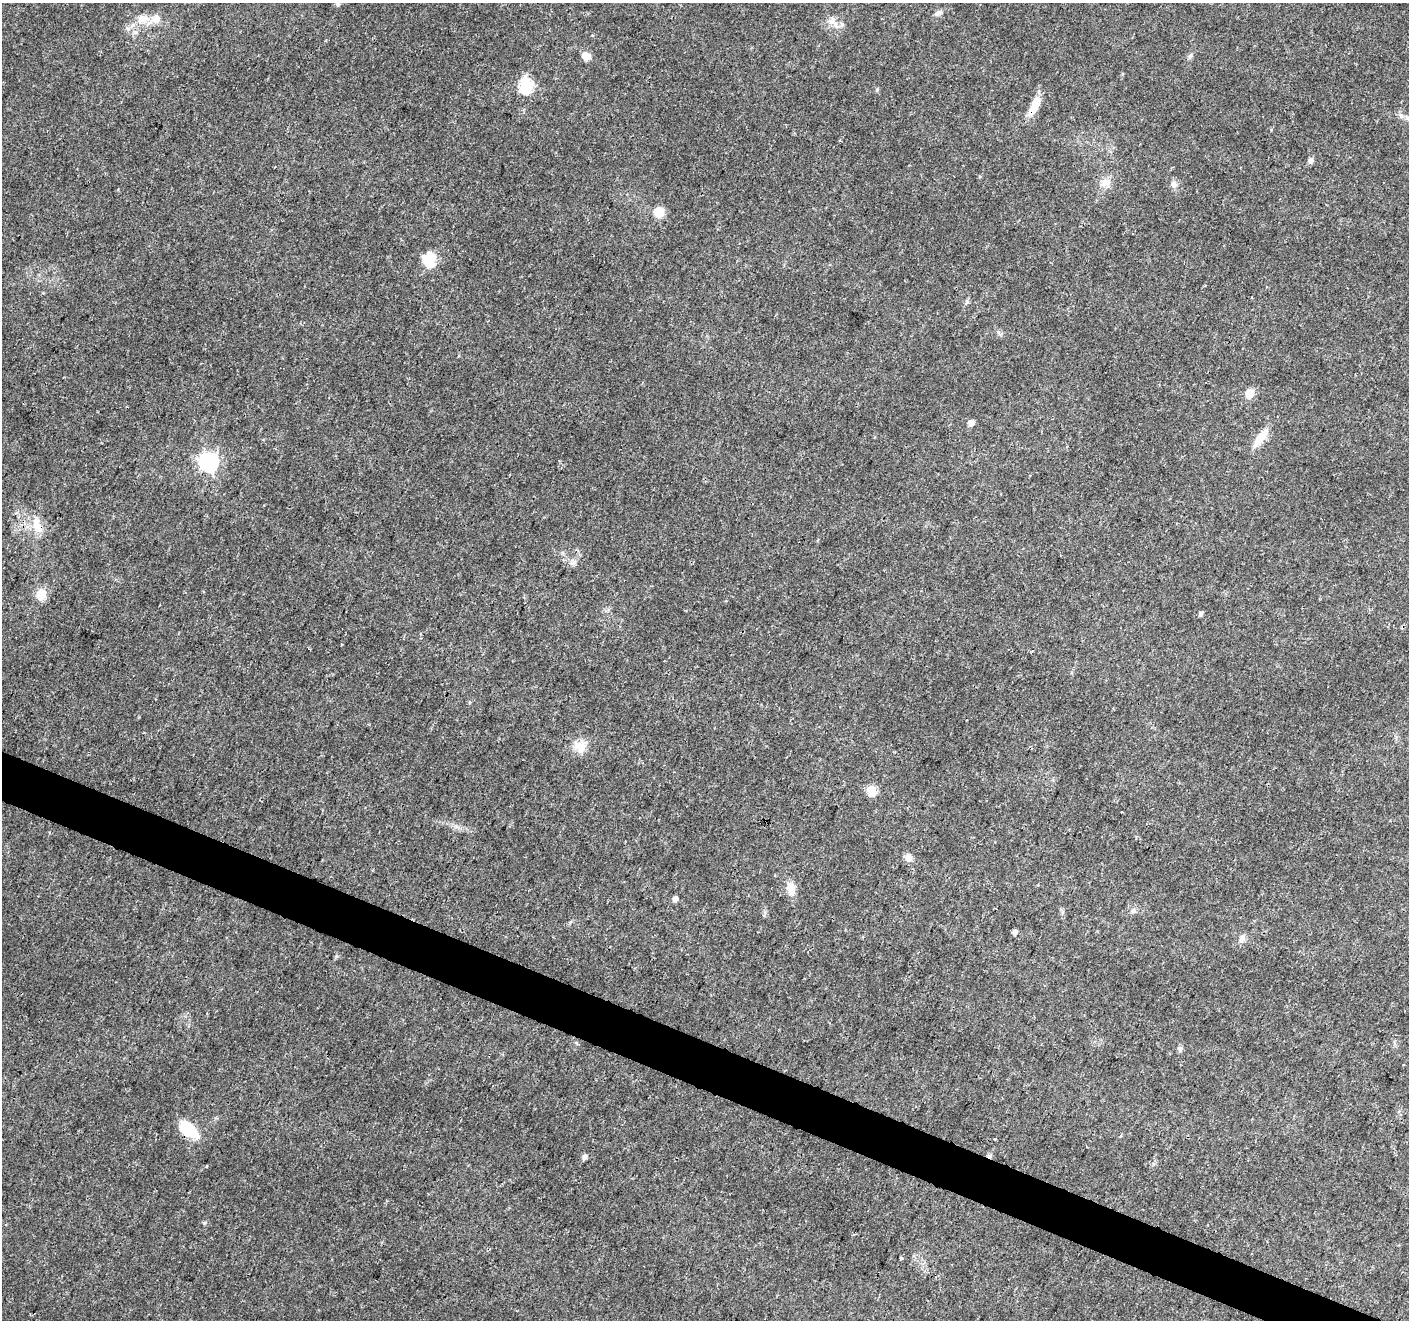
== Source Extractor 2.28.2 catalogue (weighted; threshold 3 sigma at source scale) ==
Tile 6 of 4 x 4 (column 2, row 2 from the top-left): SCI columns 1416-2822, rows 2912-4229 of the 5637 x 5756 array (HDU 1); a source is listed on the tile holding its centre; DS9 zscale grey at full resolution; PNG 1411 x 1322 px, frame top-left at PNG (2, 3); no overlay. Shown black and unused: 3% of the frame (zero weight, under 3 of 4 exposures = <1% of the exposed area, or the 3 px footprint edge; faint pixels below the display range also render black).
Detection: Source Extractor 2.28.2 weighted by HDU 2 'WHT'; one run over the whole footprint, this tile lists its part. Background 0.0285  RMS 0.0024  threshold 0.0107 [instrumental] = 3 sigma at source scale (4.5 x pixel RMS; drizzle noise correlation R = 1.50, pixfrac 1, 0.0396/0.0396 arcsec/px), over >= 5 px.
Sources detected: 37; all 37 listed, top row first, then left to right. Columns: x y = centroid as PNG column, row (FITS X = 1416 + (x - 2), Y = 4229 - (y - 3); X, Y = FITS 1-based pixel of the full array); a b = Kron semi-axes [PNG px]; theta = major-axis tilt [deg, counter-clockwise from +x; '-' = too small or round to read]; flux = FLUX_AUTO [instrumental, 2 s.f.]
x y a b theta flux
338 4 6 5 - 0.58
938 13 10 6 23 0.94
141 18 12 11 - 2.4
156 19 15 12 58 2.5
833 22 19 8 -40 2
586 56 11 9 -26 1.8
526 86 7 6 - 32
1035 105 24 9 65 4.7
1407 118 7 4 -34 0.52
1311 160 8 6 80 0.82
1105 182 16 10 41 2.1
1174 184 10 8 -58 1.1
659 212 10 10 - 3.8
429 259 13 11 -78 7.2
1251 298 3 3 - 0.33
1249 393 6 5 - 7.2
971 423 5 5 - 1.5
1261 438 26 9 55 3.9
209 462 7 7 - 100
38 527 19 12 -43 3.7
41 594 6 6 - 12
1201 614 5 4 - 0.6
579 747 20 15 -32 3.4
871 791 12 9 -81 2.9
1122 812 3 2 - 0.19
909 858 10 8 -42 1.3
791 888 19 10 -81 2.6
675 899 5 5 - 1.1
1133 911 7 5 -45 0.57
1014 932 5 4 - 0.9
1242 938 10 8 54 1.1
1180 1049 7 5 53 0.77
188 1129 16 8 -41 13
995 1139 3 3 - 0.63
990 1156 6 5 - 0.5
584 1157 5 5 - 0.98
901 1259 3 3 - 1.5
Overlapping masked pixels (flux is a lower limit): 4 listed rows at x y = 1035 105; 38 527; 188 1129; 990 1156
Isophote crosses this tile's border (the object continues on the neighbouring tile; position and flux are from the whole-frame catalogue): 1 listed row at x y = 338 4
Unlisted compact peaks at least as high as the median listed source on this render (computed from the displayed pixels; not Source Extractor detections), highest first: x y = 204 1223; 877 90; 336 956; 998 332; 1191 55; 574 562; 206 1166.